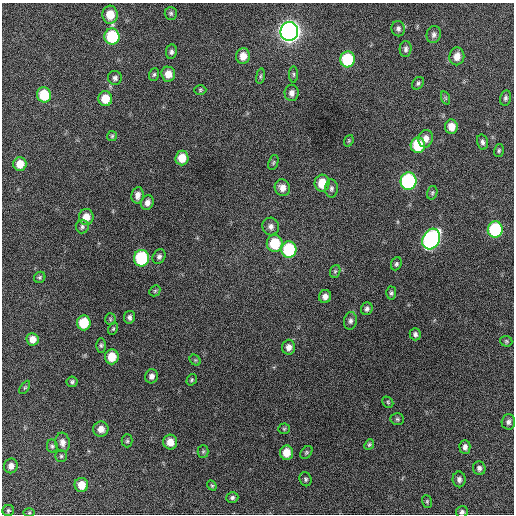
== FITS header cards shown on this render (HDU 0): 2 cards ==
NAXIS1  =                  512 / Axis length
NAXIS2  =                  512 / Axis length

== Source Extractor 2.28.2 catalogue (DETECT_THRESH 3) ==
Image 512 x 512 px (HDU 0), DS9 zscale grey, 1 PNG px = 1 image px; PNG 516 x 516 px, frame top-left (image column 1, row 512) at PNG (2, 3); each listed source drawn as its Kron ellipse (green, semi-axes under 4 px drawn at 4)
Background 667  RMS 19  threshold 56.5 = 3 sigma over >= 5 px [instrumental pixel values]
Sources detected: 98; all 98 listed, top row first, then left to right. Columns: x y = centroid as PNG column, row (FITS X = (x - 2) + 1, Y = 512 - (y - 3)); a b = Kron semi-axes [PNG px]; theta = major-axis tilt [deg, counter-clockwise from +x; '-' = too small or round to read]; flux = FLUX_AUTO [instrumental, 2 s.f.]
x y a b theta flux
171 13 6 6 - 2400
110 15 9 7 -87 22000
398 29 7 7 - 4100
289 31 9 9 - 900000
434 35 9 7 76 4500
112 36 8 7 - 76000
406 49 8 6 86 3600
171 52 7 5 83 3400
243 56 8 7 - 12000
457 56 9 7 81 11000
347 59 8 7 - 72000
154 74 6 5 - 2200
168 74 7 6 - 12000
294 74 8 4 -90 2200
260 76 8 4 81 2200
115 78 7 7 - 3700
418 83 7 5 48 2700
200 90 6 5 - 1900
292 93 8 7 - 6100
44 95 7 7 - 39000
446 98 7 4 -71 1800
505 98 8 5 78 2900
105 99 7 7 - 23000
451 127 7 6 - 13000
112 136 5 5 - 1800
426 139 9 7 77 9400
349 141 6 4 70 1500
482 142 7 5 -76 3600
418 145 8 7 - 43000
499 150 6 5 - 2000
182 158 7 6 - 19000
273 162 8 4 70 2100
20 164 7 6 - 15000
408 181 8 8 - 190000
322 183 8 7 - 25000
282 188 8 7 - 9000
331 188 9 6 89 3500
432 193 7 5 75 2200
137 195 8 6 81 6500
147 203 7 6 - 5700
86 217 8 7 - 14000
82 226 7 6 - 3100
271 226 9 8 - 5900
495 229 8 7 - 100000
431 239 11 8 62 330000
275 243 8 8 - 44000
289 249 8 7 - 80000
159 257 8 6 56 3500
141 258 8 7 - 96000
396 264 6 5 - 2500
335 271 6 5 - 2200
40 277 6 5 - 2200
155 291 6 5 - 1800
391 293 6 5 - 2500
325 296 7 6 - 6400
367 309 6 6 - 3300
129 317 6 5 - 3800
110 319 6 5 - 2100
350 321 9 6 83 4000
84 323 7 7 - 37000
113 329 6 4 63 1800
415 334 6 5 - 3600
32 339 6 6 - 10000
506 341 6 5 - 1800
101 345 7 5 -90 2500
289 347 7 6 - 6800
112 357 7 7 - 24000
195 360 6 5 - 2100
151 376 7 6 - 5200
192 380 6 4 56 1800
72 382 5 5 - 2600
25 387 7 4 58 1800
388 402 6 5 - 1700
397 419 7 5 -2 2300
508 422 7 6 - 4100
101 429 7 7 - 9600
284 429 5 5 - 1600
127 441 6 5 - 2200
62 442 10 7 -82 6700
170 442 7 7 - 13000
369 444 6 4 50 1900
52 446 7 5 -79 2500
465 447 7 5 -88 4600
203 451 6 5 - 2000
306 452 7 5 50 2000
286 453 7 6 - 18000
61 456 5 5 - 2100
11 466 7 7 - 7200
479 468 7 6 - 4000
306 479 7 6 - 2700
459 479 8 6 -90 4800
81 485 7 7 - 15000
212 486 5 4 - 1600
232 498 6 5 - 3000
427 501 6 5 - 1900
8 510 6 5 - 2100
462 512 6 5 - 3200
29 513 6 4 1 1400
At the frame edge (FLAGS 8, measured only in part): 1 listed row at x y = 462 512